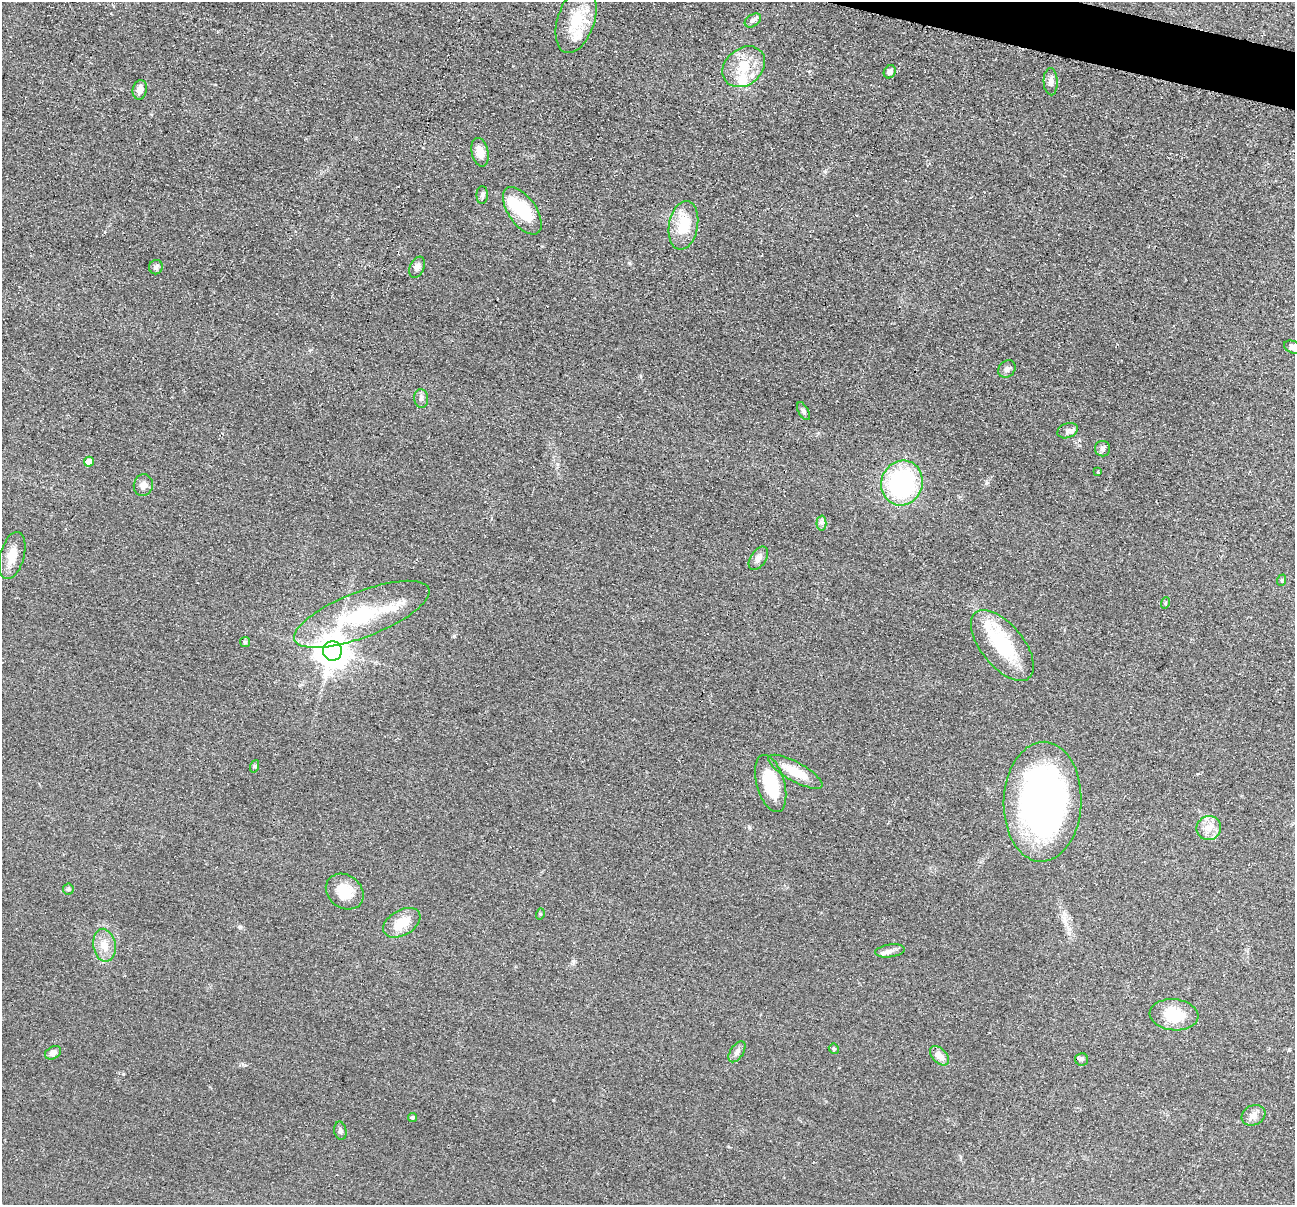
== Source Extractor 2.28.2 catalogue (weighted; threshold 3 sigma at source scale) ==
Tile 10 of 4 x 4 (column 2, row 3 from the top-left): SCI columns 1304-2596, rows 1462-2664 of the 5193 x 5209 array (HDU 1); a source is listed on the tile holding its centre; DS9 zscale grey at full resolution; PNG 1297 x 1207 px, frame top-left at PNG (2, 2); each listed source drawn as its Kron ellipse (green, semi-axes under 4 px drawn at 4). Shown black and unused: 1% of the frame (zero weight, under 2 of 3 exposures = <1% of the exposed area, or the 3 px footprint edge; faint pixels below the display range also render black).
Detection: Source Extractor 2.28.2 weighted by HDU 2 'WHT'; one run over the whole footprint, this tile lists its part. Background 0.0456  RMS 0.0085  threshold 0.0382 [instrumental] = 3 sigma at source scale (4.5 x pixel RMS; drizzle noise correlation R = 1.50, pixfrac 1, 0.05/0.05 arcsec/px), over >= 5 px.
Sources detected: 57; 1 inside a brighter object's white glare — neither listed nor drawn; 5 inside a brighter listed object's ellipse — not listed separately; the other 51 listed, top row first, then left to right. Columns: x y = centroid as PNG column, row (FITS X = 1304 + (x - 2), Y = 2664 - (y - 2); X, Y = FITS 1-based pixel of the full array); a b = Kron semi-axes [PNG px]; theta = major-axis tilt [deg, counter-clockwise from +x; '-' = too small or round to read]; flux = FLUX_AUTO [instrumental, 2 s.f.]
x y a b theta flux
576 20 34 18 72 29
753 20 9 6 33 2.5
744 67 23 18 40 23
890 72 7 5 59 3.4
1051 82 13 7 -87 4.1
140 90 10 7 79 5.8
480 152 14 8 -77 8.9
482 195 9 5 89 2.2
522 211 27 14 -55 35
683 225 24 14 79 25
156 267 7 6 - 3
417 267 11 7 67 4.4
1293 347 9 6 -24 4
1007 369 10 7 44 3.1
421 398 9 7 -84 3
803 411 10 5 -61 2.1
1067 431 10 7 22 3.6
1102 449 8 7 - 2.8
89 462 5 5 - 8.4
1098 472 3 3 - 1.2
902 483 23 20 68 120
143 485 11 9 74 4.6
821 523 7 5 88 2.1
12 556 24 12 74 13
758 558 13 7 56 4.5
1282 580 6 3 72 0.97
1165 603 6 3 72 0.83
362 614 72 23 21 80
245 642 5 5 - 1.3
1002 645 42 21 -51 54
332 651 10 9 - 1500
255 766 6 4 71 1.2
795 772 30 9 -29 20
771 784 29 14 -74 39
1042 802 60 39 88 370
1209 828 12 12 - 9
68 889 5 5 - 1.2
345 892 20 16 -37 19
540 914 6 3 73 0.91
402 923 20 12 30 17
104 945 16 11 -80 10
890 951 15 6 7 4.4
1174 1015 24 15 -6 30
834 1049 5 5 - 1.5
737 1052 12 6 56 3.5
53 1053 8 6 28 4.4
939 1056 11 7 -46 7.5
1081 1059 6 6 - 2.1
1254 1115 12 10 29 5.5
412 1118 4 4 - 1.6
340 1131 9 6 -79 2.2
Isophote crosses this tile's border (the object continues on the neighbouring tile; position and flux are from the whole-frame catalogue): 1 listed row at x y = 1293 347
Unlisted compact peaks at least as high as the median listed source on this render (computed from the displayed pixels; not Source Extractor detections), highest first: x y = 454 636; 123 1074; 629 263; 986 483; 240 927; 573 961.